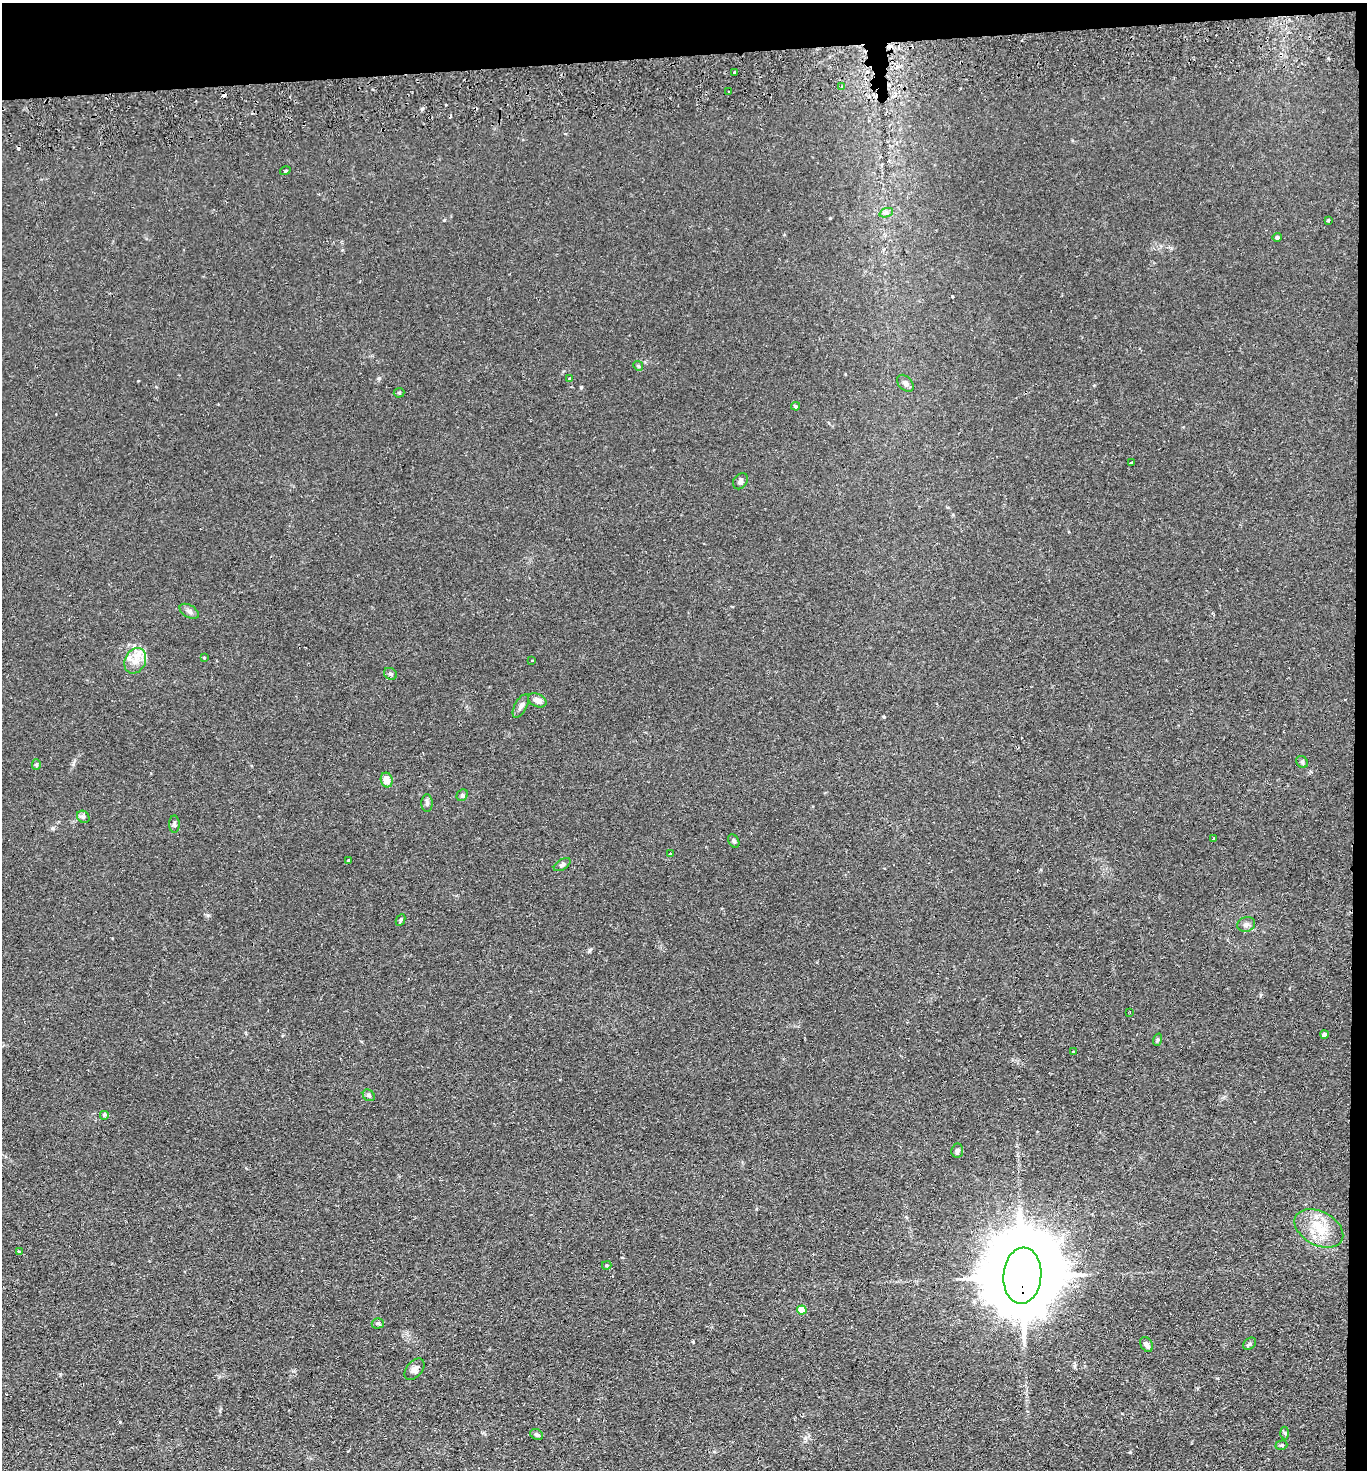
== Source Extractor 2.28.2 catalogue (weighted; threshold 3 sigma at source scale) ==
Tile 3 of 3 x 3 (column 3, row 1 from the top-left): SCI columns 2854-4218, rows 2992-4459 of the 4380 x 4515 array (HDU 1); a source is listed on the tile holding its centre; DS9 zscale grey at full resolution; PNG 1369 x 1472 px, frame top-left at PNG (2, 3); each listed source drawn as its Kron ellipse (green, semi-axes under 4 px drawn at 4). Shown black and unused: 5% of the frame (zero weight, under 2 of 3 exposures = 3% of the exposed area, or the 3 px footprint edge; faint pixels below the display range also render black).
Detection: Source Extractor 2.28.2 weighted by HDU 2 'WHT'; one run over the whole footprint, this tile lists its part. Background 0.0312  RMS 0.0056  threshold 0.0254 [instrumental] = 3 sigma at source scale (4.5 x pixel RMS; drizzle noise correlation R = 1.50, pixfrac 1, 0.05/0.05 arcsec/px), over >= 5 px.
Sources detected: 62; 7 cosmic-ray / hot-pixel residue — neither listed nor drawn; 1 inside a brighter listed object's ellipse — not listed separately; the other 54 listed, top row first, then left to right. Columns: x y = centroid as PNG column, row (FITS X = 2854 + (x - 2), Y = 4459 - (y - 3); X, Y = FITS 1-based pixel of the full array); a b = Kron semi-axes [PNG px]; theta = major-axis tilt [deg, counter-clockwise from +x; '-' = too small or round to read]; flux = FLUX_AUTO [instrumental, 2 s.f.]
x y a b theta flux
734 73 3 3 - 1.2
842 87 3 3 - 0.91
728 92 3 3 - 1.2
285 171 5 3 - 0.6
886 213 7 4 19 1.3
1328 220 3 3 - 0.63
1277 237 5 4 - 1.3
638 366 5 4 - 0.7
570 378 4 3 - 0.49
905 383 10 6 -46 2.3
399 393 5 5 - 0.71
796 406 4 3 - 0.72
1131 463 3 3 - 1.7
740 481 8 6 55 1.6
189 611 10 6 -30 1.9
204 658 3 3 - 0.59
532 660 3 2 - 0.35
135 661 13 10 64 6.2
391 674 7 5 -32 1.1
537 700 9 6 -25 3.5
521 706 13 6 61 2.2
1302 762 6 5 - 0.94
36 765 5 4 - 0.79
387 780 7 6 - 5.7
462 795 6 5 - 1
427 803 9 6 90 1.3
83 817 7 5 -45 1.1
174 824 8 5 -90 1.2
1214 839 3 2 - 0.79
734 841 7 5 -62 1.3
670 854 3 3 - 0.97
348 861 3 3 - 1.2
562 865 9 5 33 1.3
401 920 6 4 64 0.91
1246 924 9 7 17 1.9
1130 1012 2 2 - 0.46
1324 1034 4 4 - 1.6
1157 1040 6 4 71 0.66
1073 1052 3 2 - 1
369 1095 6 5 - 1.1
104 1115 5 5 - 0.82
957 1151 7 6 - 1.3
1319 1228 26 17 -28 15
19 1251 4 3 - 0.5
607 1265 5 3 - 0.65
1022 1276 28 19 85 9300
802 1310 5 4 - 13
378 1323 6 5 - 1.1
1146 1344 8 5 -60 2.6
1250 1344 7 5 38 1.3
414 1369 12 7 49 2.8
1285 1433 6 4 -86 0.76
537 1435 7 5 -29 1.3
1281 1445 6 4 18 0.78
Overlapping masked pixels (flux is a lower limit): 1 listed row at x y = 1022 1276
Unlisted compact peaks at least as high as the median listed source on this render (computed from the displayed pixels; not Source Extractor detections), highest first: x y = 581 387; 884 717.